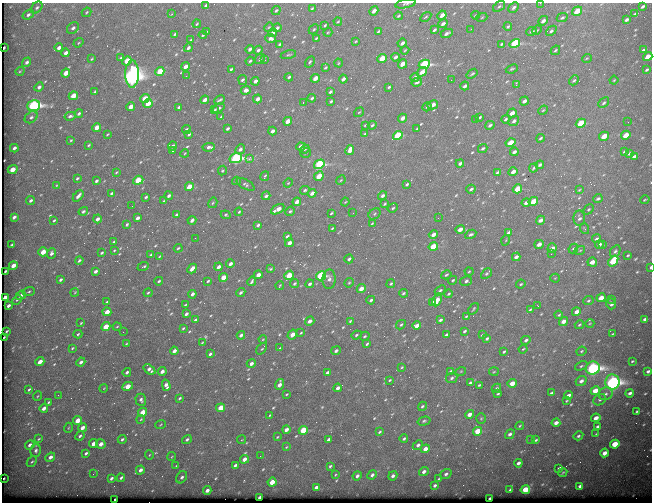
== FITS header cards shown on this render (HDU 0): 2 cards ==
NAXIS1  =                  650
NAXIS2  =                  500

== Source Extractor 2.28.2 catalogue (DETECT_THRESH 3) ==
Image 650 x 500 px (HDU 0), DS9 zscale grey, 1 PNG px = 1 image px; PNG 654 x 504 px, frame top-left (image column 1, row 500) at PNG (2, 3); each listed source drawn as its Kron ellipse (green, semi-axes under 4 px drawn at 4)
Background 699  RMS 3.6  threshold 10.7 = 3 sigma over >= 5 px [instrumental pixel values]
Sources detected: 589; of the 589, the 500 brightest by FLUX_AUTO listed and drawn (89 fainter detections omitted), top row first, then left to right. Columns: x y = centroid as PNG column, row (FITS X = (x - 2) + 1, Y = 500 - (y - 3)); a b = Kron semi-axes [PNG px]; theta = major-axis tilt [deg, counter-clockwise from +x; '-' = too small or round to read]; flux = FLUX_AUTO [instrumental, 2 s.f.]
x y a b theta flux
540 3 3 2 - 400
406 4 10 4 11 420
206 5 4 3 - 410
499 6 7 4 37 380
643 6 4 3 - 470
514 7 5 4 - 570
37 8 7 5 50 530
312 8 4 3 - 240
276 10 5 3 - 390
374 11 5 3 - 1000
577 11 5 4 - 6200
87 12 5 4 - 260
172 14 3 2 - 560
635 14 3 2 - 290
28 15 6 4 35 550
442 15 5 3 - 1600
475 15 4 2 - 200
398 16 4 2 - 260
426 17 6 3 33 270
482 17 5 3 - 220
562 18 6 4 27 380
626 20 4 3 - 610
543 21 5 4 - 900
338 22 4 3 - 220
197 24 4 3 - 240
443 24 5 3 - 750
325 25 3 2 - 260
269 27 5 3 - 230
508 27 4 3 - 340
73 28 7 5 41 690
277 28 4 3 - 510
314 29 5 3 - 270
471 29 3 2 - 200
434 30 4 3 - 370
537 30 5 3 - 250
378 31 3 2 - 310
532 31 5 3 - 470
551 31 6 4 42 460
206 32 3 2 - 250
328 32 5 3 - 210
272 33 4 3 - 1100
447 33 6 3 24 700
175 34 3 2 - 320
203 35 4 2 - 320
316 38 3 2 - 230
271 39 5 4 - 690
191 40 4 2 - 280
356 41 4 2 - 220
78 43 5 3 - 240
402 43 4 3 - 920
515 43 5 4 - 19000
279 44 4 3 - 320
502 44 4 3 - 390
4 47 3 2 - 440
59 48 4 3 - 890
188 48 4 3 - 630
250 49 4 3 - 690
258 50 4 3 - 470
405 50 4 2 - 200
555 50 5 3 - 300
643 50 4 3 - 330
66 53 4 3 - 930
288 55 8 3 13 320
395 57 4 3 - 560
648 57 5 3 - 2700
121 58 4 3 - 280
382 58 5 4 - 4400
587 58 5 3 - 210
92 59 4 3 - 250
260 59 5 3 - 410
265 60 3 2 - 250
127 61 5 4 - 6300
250 61 4 4 - 320
27 62 5 4 - 570
310 62 6 4 60 400
338 63 4 3 - 210
403 64 5 3 - 2700
424 64 6 4 27 26000
185 67 4 3 - 1300
325 68 4 2 - 280
231 69 4 3 - 320
512 69 6 3 23 280
647 70 4 2 - 380
20 71 5 3 - 240
160 71 5 4 - 6100
422 72 5 4 - 1800
66 73 4 4 - 2500
132 74 14 6 90 160000
472 74 6 3 37 320
186 76 2 2 - 240
289 77 4 3 - 400
415 77 4 3 - 1200
315 78 5 3 - 2600
343 79 4 3 - 890
243 80 5 3 - 500
451 80 2 2 - 530
574 80 5 4 - 370
614 80 4 3 - 200
255 81 4 3 - 930
417 82 5 3 - 510
516 85 4 2 - 420
465 86 4 3 - 560
39 87 5 4 - 770
389 87 3 2 - 330
246 90 5 4 - 1100
95 91 4 2 - 330
330 92 4 3 - 410
73 96 5 4 - 3900
312 98 4 3 - 400
145 99 5 4 - 4800
257 99 4 3 - 1200
205 100 4 3 - 1300
219 100 5 2 - 330
331 101 4 3 - 340
524 101 5 3 - 1100
303 102 4 3 - 390
148 103 5 4 - 3600
604 103 6 4 43 380
433 105 5 4 - 1500
34 106 6 5 - 48000
131 107 4 3 - 2400
179 107 3 3 - 430
427 107 4 3 - 310
219 108 6 3 35 520
215 110 3 3 - 240
543 110 5 4 - 270
359 112 5 3 - 230
79 113 4 3 - 460
512 113 5 3 - 2100
70 116 6 3 13 580
31 117 7 5 37 710
221 117 3 3 - 270
480 117 4 3 - 300
403 118 5 3 - 1700
505 119 4 3 - 440
476 120 4 2 - 240
288 121 4 3 - 2600
514 121 6 4 38 660
628 122 2 2 - 310
581 123 5 4 - 11000
365 125 3 2 - 210
372 125 4 3 - 350
490 125 5 3 - 560
97 127 4 3 - 2400
186 129 4 3 - 340
227 129 4 3 - 470
417 129 4 2 - 310
272 131 4 3 - 1200
108 134 3 2 - 200
189 134 3 3 - 370
365 134 4 3 - 270
398 135 5 4 - 13000
626 135 5 3 - 3800
604 136 5 3 - 4200
540 138 4 3 - 380
71 140 3 3 - 210
510 143 5 3 - 4400
89 145 3 2 - 260
173 146 4 3 - 690
209 147 6 4 7 880
301 147 4 4 - 1600
14 148 4 3 - 760
483 148 5 3 - 400
240 149 5 4 - 760
305 149 5 4 - 360
172 150 4 3 - 680
350 150 5 4 - 1700
624 151 4 3 - 380
514 152 4 3 - 850
185 153 4 3 - 220
306 153 5 4 - 310
629 153 4 3 - 530
634 156 4 3 - 700
236 158 6 5 - 38000
249 159 3 2 - 2400
460 163 4 3 - 600
319 164 5 4 - 25000
540 165 4 3 - 550
534 168 5 3 - 330
13 169 5 4 - 3900
222 171 5 4 - 310
116 172 3 2 - 210
497 172 4 2 - 390
513 172 4 3 - 1500
265 176 5 3 - 280
319 176 5 3 - 4200
77 178 4 3 - 320
138 180 5 4 - 5700
341 180 5 4 - 270
96 181 4 3 - 510
236 181 4 4 - 240
288 183 5 3 - 220
245 184 10 5 -29 520
407 184 4 3 - 350
57 185 4 4 - 200
189 187 4 4 - 4600
471 189 4 3 - 500
517 189 5 4 - 7300
305 190 5 3 - 380
579 190 4 2 - 230
111 193 4 3 - 380
312 193 4 3 - 1600
78 196 6 3 49 1100
169 196 4 3 - 610
266 196 4 3 - 750
383 196 4 3 - 710
146 197 3 3 - 380
598 199 4 3 - 500
31 200 4 3 - 590
645 200 4 2 - 220
164 201 4 2 - 310
533 201 5 3 - 5500
297 202 4 3 - 1800
345 202 4 3 - 220
213 203 5 4 - 280
526 203 4 3 - 1100
385 204 4 2 - 290
132 206 2 2 - 210
393 208 5 3 - 260
278 209 7 3 30 2600
588 209 6 4 52 350
83 211 5 4 - 510
290 211 5 4 - 360
239 212 4 3 - 260
331 213 3 2 - 300
353 213 3 2 - 230
374 214 6 5 - 440
177 215 4 3 - 700
226 215 5 4 - 390
14 217 4 3 - 760
137 218 4 3 - 780
438 218 2 2 - 360
579 218 8 6 89 710
97 219 4 3 - 990
54 220 4 3 - 310
192 220 4 3 - 870
540 220 5 3 - 1000
372 223 3 3 - 220
127 224 3 3 - 340
258 225 4 3 - 500
332 228 3 2 - 220
460 229 5 3 - 1900
585 229 5 3 - 240
508 233 4 3 - 840
471 234 6 4 28 480
433 235 5 3 - 1300
287 236 4 3 - 490
195 238 2 2 - 290
596 239 4 3 - 490
506 240 5 3 - 200
114 242 4 3 - 630
289 243 4 3 - 1800
12 244 3 2 - 270
539 244 5 3 - 1500
599 245 4 3 - 850
603 245 3 2 - 1000
433 247 5 4 - 8000
178 248 4 3 - 300
552 248 5 4 - 1400
573 248 5 4 - 270
114 250 3 3 - 210
580 250 5 3 - 240
615 251 6 4 58 530
43 252 5 4 - 3700
51 253 5 4 - 730
102 253 4 3 - 360
551 254 2 2 - 1100
151 255 4 2 - 390
628 255 3 2 - 250
159 256 4 3 - 220
516 257 4 3 - 980
349 259 4 3 - 600
79 261 4 3 - 420
613 261 6 4 52 11000
592 262 5 4 - 2400
230 264 4 3 - 960
13 266 4 3 - 2300
143 267 5 2 - 490
218 267 4 3 - 1200
651 267 3 2 - 540
192 269 5 3 - 2000
270 269 4 3 - 250
5 271 3 2 - 260
95 271 4 3 - 650
469 271 4 3 - 220
486 274 6 4 44 390
258 275 4 3 - 2000
289 275 5 4 - 6000
446 275 5 4 - 370
321 276 5 4 - 23000
223 277 4 3 - 3800
555 278 4 4 - 200
329 279 10 6 87 1100
60 280 4 3 - 490
453 280 4 3 - 290
159 281 4 3 - 370
208 281 3 2 - 310
252 281 5 3 - 450
466 281 6 5 - 690
349 283 5 4 - 320
294 284 5 3 - 370
310 284 5 3 - 600
391 284 4 3 - 340
521 284 5 3 - 260
280 285 4 2 - 230
361 289 4 3 - 2200
440 290 6 4 37 480
29 291 6 3 21 350
75 292 4 3 - 230
241 292 5 3 - 450
148 293 4 3 - 280
403 293 4 4 - 380
192 294 4 3 - 930
449 294 4 3 - 340
21 295 5 4 - 1000
5 297 4 3 - 1300
601 298 5 3 - 2800
612 299 2 2 - 240
17 300 5 4 - 270
371 300 4 3 - 470
437 300 7 4 64 2600
588 301 5 4 - 350
107 302 4 3 - 520
433 303 4 4 - 1700
611 304 5 4 - 750
185 305 3 2 - 270
8 306 4 3 - 770
538 306 3 2 - 480
474 309 6 2 53 240
530 309 4 2 - 280
107 312 4 3 - 2800
576 312 5 3 - 1600
186 314 4 3 - 660
559 315 4 3 - 280
466 316 4 3 - 210
645 319 4 3 - 630
195 320 4 3 - 810
440 320 4 3 - 480
310 321 5 4 - 1100
350 321 4 4 - 280
563 322 5 4 - 1700
81 323 3 2 - 230
590 323 4 3 - 210
401 325 5 4 - 360
579 325 5 3 - 340
417 326 4 3 - 1700
106 327 4 4 - 6400
117 327 4 3 - 200
183 328 3 2 - 260
7 331 3 2 - 220
464 331 4 2 - 410
123 332 2 2 - 410
301 333 4 3 - 230
78 334 4 4 - 300
613 334 3 2 - 210
241 335 4 3 - 930
292 335 5 4 - 2700
356 335 5 4 - 320
446 335 4 3 - 420
482 335 4 3 - 290
365 336 5 4 - 400
4 337 3 2 - 250
487 338 4 3 - 460
263 339 4 3 - 220
526 340 5 3 - 600
202 343 4 2 - 210
126 344 3 2 - 200
367 344 4 2 - 330
72 348 3 2 - 260
280 348 4 3 - 260
262 349 6 4 48 360
523 349 4 3 - 210
174 351 4 3 - 1400
336 351 5 4 - 640
581 351 5 3 - 260
504 352 4 2 - 370
210 354 4 3 - 450
632 361 3 2 - 230
40 362 4 3 - 2300
81 362 5 3 - 970
251 363 4 3 - 950
581 366 6 4 24 390
402 367 3 2 - 220
593 368 7 6 - 71000
149 369 6 4 -36 950
162 371 4 3 - 1100
461 371 5 3 - 230
648 371 4 3 - 560
127 372 4 3 - 550
327 372 4 3 - 610
451 372 4 3 - 850
494 372 5 3 - 220
452 378 6 5 - 570
390 380 3 2 - 220
581 381 6 5 - 970
612 382 7 7 - 88000
470 383 4 3 - 450
512 383 5 4 - 2600
279 384 5 4 - 1300
166 385 6 4 -74 1200
479 385 3 3 - 240
128 386 5 4 - 4300
104 388 4 3 - 200
338 388 4 3 - 1200
496 388 5 4 - 430
29 389 4 2 - 340
595 391 5 4 - 3500
551 393 4 3 - 360
630 393 4 3 - 720
286 394 3 2 - 240
498 394 4 2 - 290
606 394 7 6 - 720
58 395 3 2 - 340
569 395 4 3 - 940
38 396 5 3 - 230
180 398 4 3 - 330
141 400 6 5 - 750
600 400 6 5 - 500
567 401 3 2 - 210
49 402 3 2 - 270
422 406 5 3 - 400
44 408 4 3 - 1500
220 408 4 3 - 6200
637 411 3 2 - 260
142 412 4 3 - 4300
469 414 4 3 - 1500
270 415 3 2 - 220
481 418 5 4 - 290
596 418 4 3 - 1900
141 419 4 3 - 250
77 420 4 3 - 4100
424 421 6 4 15 390
556 423 4 3 - 1200
161 425 5 2 - 210
520 426 4 3 - 250
598 426 4 3 - 490
68 428 5 3 - 220
82 428 4 3 - 1600
286 430 4 3 - 1300
303 430 5 4 - 9900
478 431 5 4 - 5900
380 432 4 3 - 360
510 434 5 4 - 690
596 434 4 3 - 240
80 436 5 3 - 460
578 436 5 4 - 450
277 437 3 3 - 200
39 439 4 3 - 230
122 439 4 3 - 460
187 439 5 4 - 520
404 439 4 3 - 470
530 439 3 3 - 210
242 440 4 3 - 200
329 440 4 3 - 840
536 440 3 3 - 290
93 444 4 3 - 2000
101 444 5 4 - 1800
615 444 5 4 - 5800
30 445 5 4 - 740
418 445 5 4 - 880
286 447 4 4 - 230
425 449 4 4 - 2400
36 450 6 5 - 690
86 453 3 3 - 460
605 453 4 4 - 2200
149 455 4 4 - 240
260 456 2 2 - 620
50 457 5 4 - 1100
172 457 5 3 - 200
244 459 4 3 - 2000
32 462 6 4 47 360
518 463 4 3 - 770
235 465 4 3 - 600
176 466 3 2 - 300
330 466 4 3 - 340
559 468 4 2 - 350
140 470 5 3 - 1100
424 472 5 4 - 930
563 473 5 2 - 240
93 474 3 2 - 260
446 474 6 4 36 660
335 475 3 3 - 220
372 475 5 4 - 760
357 476 5 4 - 840
393 476 5 4 - 780
182 477 6 5 - 710
4 478 3 2 - 330
111 478 4 3 - 600
121 478 4 3 - 450
439 479 4 3 - 260
272 482 4 4 - 3900
435 485 4 3 - 550
580 486 4 3 - 840
316 488 4 3 - 1500
207 490 4 3 - 1100
510 490 3 3 - 420
525 490 5 4 - 7100
259 497 3 3 - 640
490 498 3 3 - 450
115 499 3 2 - 450
At the frame edge (FLAGS 8, measured only in part): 4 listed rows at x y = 540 3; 406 4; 648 57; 651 267
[89 fainter detections neither listed nor drawn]